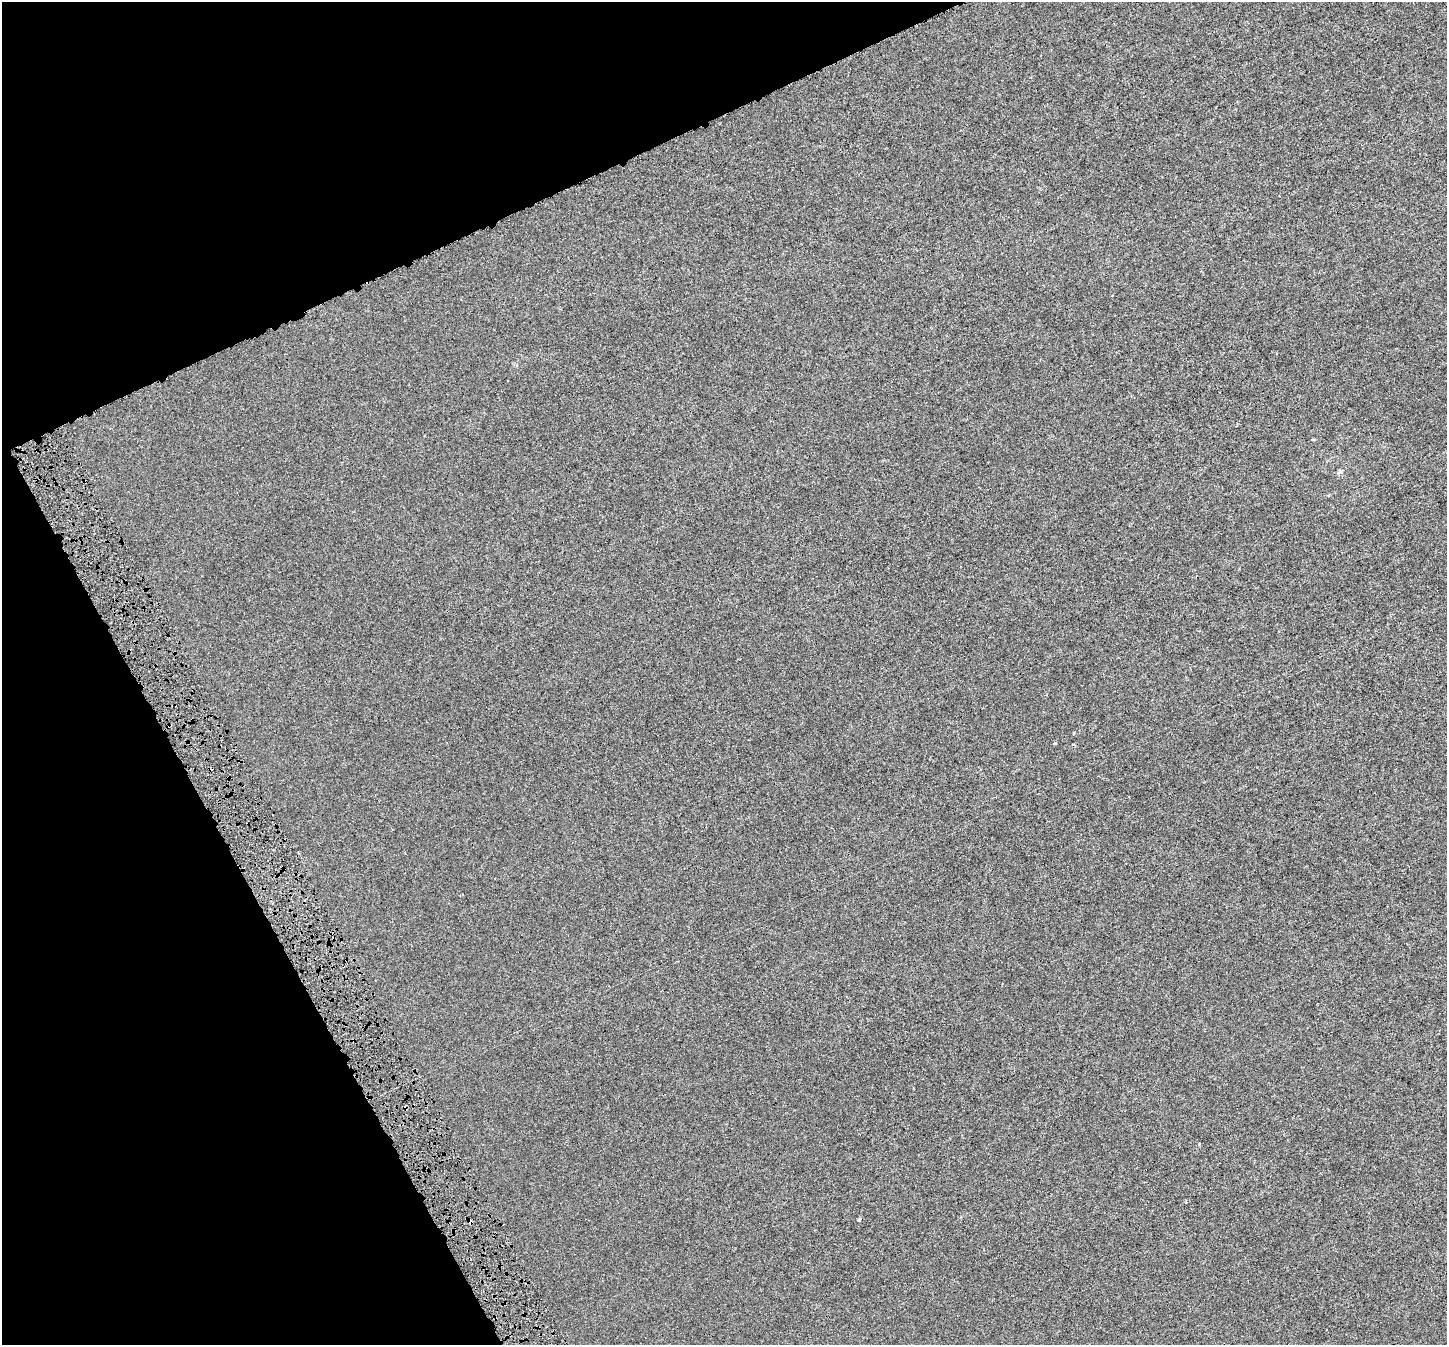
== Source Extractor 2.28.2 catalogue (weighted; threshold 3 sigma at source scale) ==
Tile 5 of 4 x 4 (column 1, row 2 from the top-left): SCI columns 30-1474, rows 2855-4197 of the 5833 x 5653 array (HDU 1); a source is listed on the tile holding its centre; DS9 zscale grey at full resolution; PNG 1449 x 1347 px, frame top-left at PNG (2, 2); no overlay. Shown black and unused: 23% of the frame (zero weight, under 4 of 8 exposures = <1% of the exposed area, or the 3 px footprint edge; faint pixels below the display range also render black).
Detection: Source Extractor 2.28.2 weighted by HDU 2 'WHT'; one run over the whole footprint, this tile lists its part. Background -3.55e-04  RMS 0.0014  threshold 0.00564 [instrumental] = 3 sigma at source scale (4.09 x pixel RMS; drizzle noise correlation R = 1.36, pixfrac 0.8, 0.0396/0.0396 arcsec/px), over >= 5 px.
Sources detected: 8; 4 cosmic-ray / hot-pixel residue — not listed; the other 4 listed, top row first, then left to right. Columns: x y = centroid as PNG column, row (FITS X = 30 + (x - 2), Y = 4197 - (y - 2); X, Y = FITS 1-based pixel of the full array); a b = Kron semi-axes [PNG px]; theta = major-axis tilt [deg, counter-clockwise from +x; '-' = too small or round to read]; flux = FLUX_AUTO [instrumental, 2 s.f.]
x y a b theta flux
1112 296 3 2 - 0.088
1339 472 9 4 22 0.23
1200 1143 3 3 - 0.18
859 1220 4 4 - 0.17